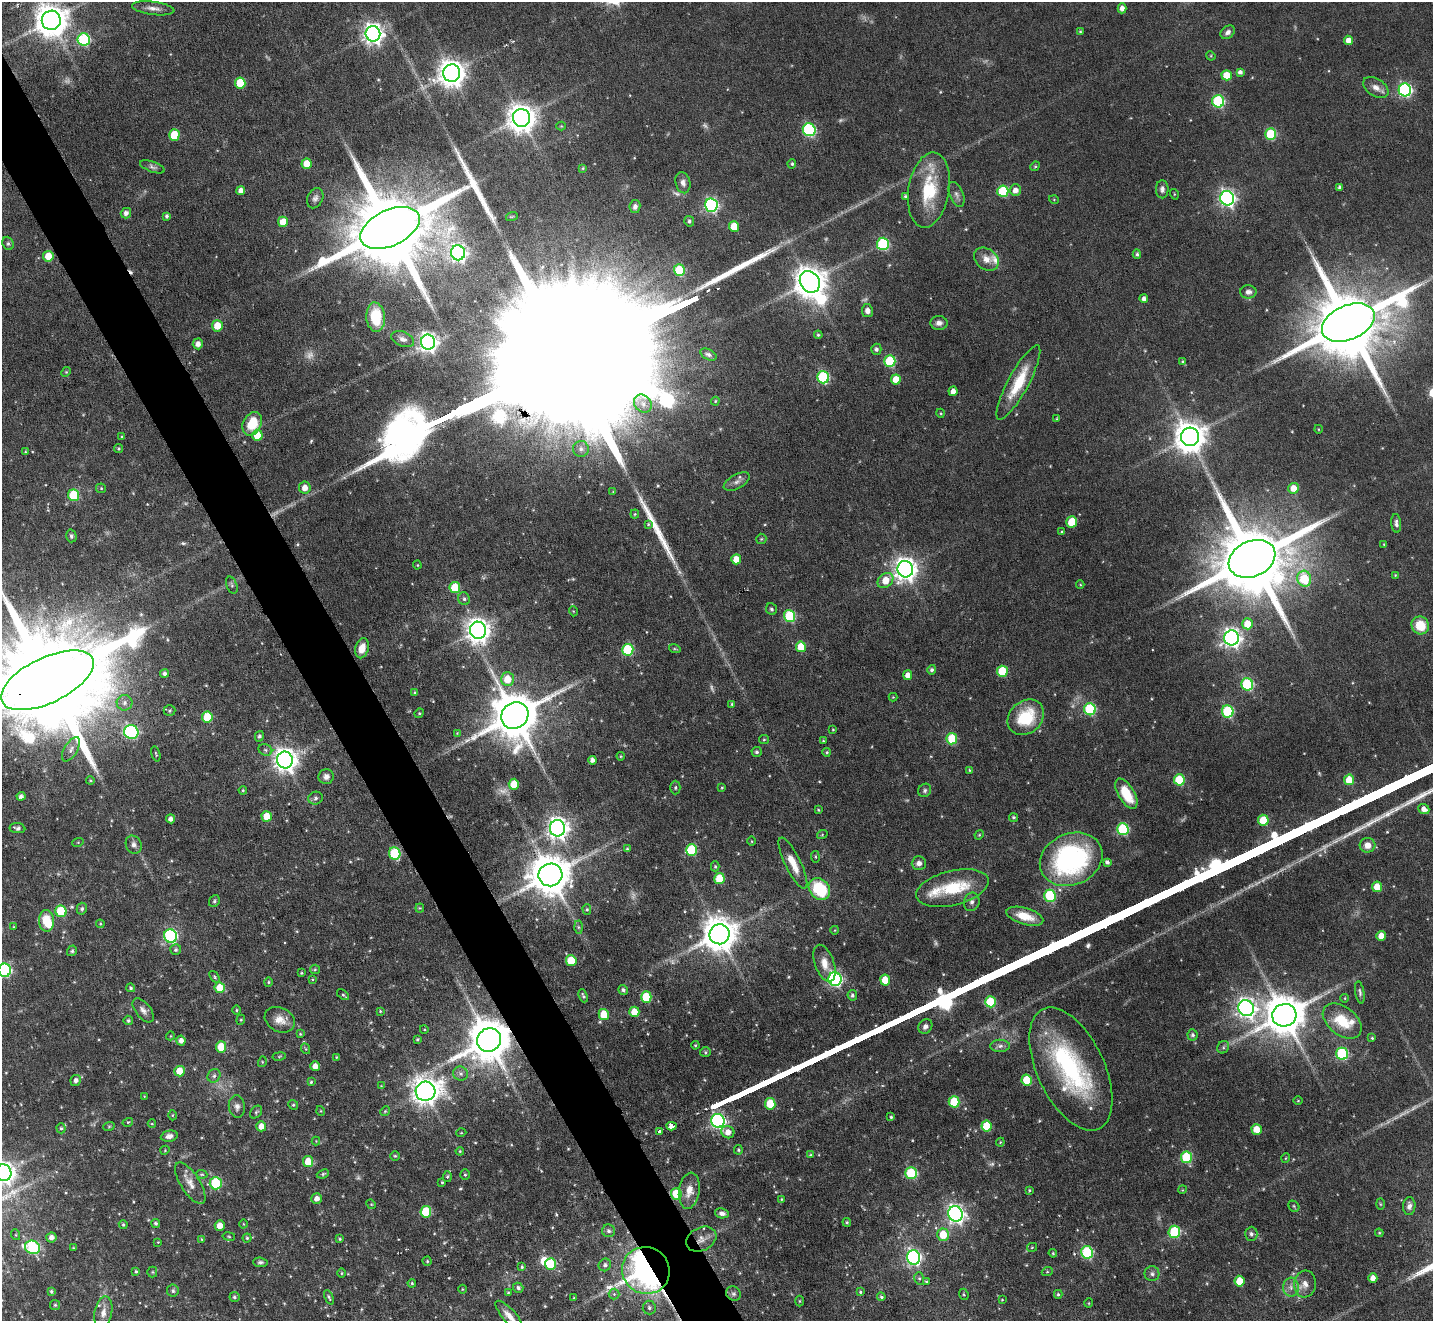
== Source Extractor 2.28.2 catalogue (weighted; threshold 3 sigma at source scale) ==
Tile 11 of 4 x 4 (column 3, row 3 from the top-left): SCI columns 2864-4294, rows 1608-2926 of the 5726 x 5716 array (HDU 1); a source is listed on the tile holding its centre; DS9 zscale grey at full resolution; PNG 1435 x 1323 px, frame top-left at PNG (2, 2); each listed source drawn as its Kron ellipse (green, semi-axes under 4 px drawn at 4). Shown black and unused: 4% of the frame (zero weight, under 4 of 8 exposures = <1% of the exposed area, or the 3 px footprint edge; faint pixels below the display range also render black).
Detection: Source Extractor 2.28.2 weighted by HDU 2 'WHT'; one run over the whole footprint, this tile lists its part. Background 0.1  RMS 0.0038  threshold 0.0154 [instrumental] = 3 sigma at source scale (4.09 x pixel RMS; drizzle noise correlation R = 1.36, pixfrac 0.8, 0.05/0.05 arcsec/px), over >= 5 px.
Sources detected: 429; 16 too faint to see at this stretch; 4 inside a brighter object's white glare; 3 cosmic-ray / hot-pixel residue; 5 long thin detections or spike segments (spike, bleed or trail) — neither listed nor drawn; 5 inside a brighter listed object's ellipse — not listed separately; the other 396 listed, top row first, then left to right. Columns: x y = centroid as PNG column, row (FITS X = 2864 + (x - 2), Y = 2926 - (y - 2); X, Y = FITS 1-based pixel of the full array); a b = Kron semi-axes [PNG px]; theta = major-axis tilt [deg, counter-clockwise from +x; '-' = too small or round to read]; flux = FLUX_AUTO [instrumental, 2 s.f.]
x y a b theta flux
153 8 21 6 -8 2.4
1122 8 5 4 - 1.9
51 20 9 9 - 720
1080 31 3 3 - 0.35
1228 32 8 6 38 1.3
373 34 8 7 - 230
84 40 6 6 - 41
1348 40 4 4 - 2.8
1211 56 5 4 - 0.36
1240 72 4 4 - 1.2
452 73 8 8 - 450
1227 75 5 5 - 8.2
240 83 5 5 - 12
1376 87 14 8 -32 2.6
1405 90 6 6 - 70
1218 101 6 6 - 40
522 118 9 8 - 490
561 126 4 4 - 0.36
809 130 6 6 - 49
1271 134 6 5 - 23
174 135 5 5 - 13
307 164 5 5 - 6
792 164 5 4 - 0.62
1035 166 5 4 - 0.52
152 167 13 5 -20 1.1
583 168 4 4 - 0.34
683 183 11 7 -77 1.6
1340 187 4 3 - 0.91
1162 189 9 6 -90 1.2
929 190 38 20 81 19
1015 190 6 5 - 2.4
241 191 4 4 - 2
1003 191 6 5 - 20
956 194 13 7 -69 1.5
1174 194 5 3 - 0.29
905 196 4 3 - 0.56
315 198 10 7 65 1.4
1227 198 7 7 - 130
1054 200 5 3 - 0.31
711 205 7 6 - 71
635 207 6 5 - 1.1
126 213 5 5 - 1.6
167 216 4 3 - 0.79
512 216 6 3 19 0.39
689 221 5 5 - 0.8
283 222 5 5 - 7
734 226 5 5 - 7.8
390 228 31 18 25 6700
8 243 7 5 -69 0.72
883 244 6 6 - 39
458 253 7 7 - 130
1137 254 5 4 - 0.71
48 256 5 5 - 6.7
986 259 13 10 -37 3.3
679 270 6 5 - 18
810 282 11 9 -57 630
1248 292 8 6 1 1.6
1144 299 4 4 - 1.5
867 311 6 5 - 1.9
376 317 14 9 -86 12
939 323 8 7 - 1.7
1348 323 28 17 24 5100
217 326 5 5 - 6.3
818 335 4 4 - 0.55
403 339 12 7 -22 1.6
428 342 7 7 - 180
198 344 5 5 - 2
876 349 5 5 - 1
708 354 8 5 -27 0.84
890 361 6 5 - 25
1183 362 4 4 - 0.59
66 372 5 4 - 0.42
823 377 6 6 - 39
896 379 5 5 - 5.1
1018 382 42 10 62 13
953 391 5 4 - 2.4
715 401 4 4 - 0.35
643 404 9 8 - 2.3
940 413 4 3 - 0.31
1057 419 4 3 - 0.51
252 424 12 9 63 9.5
1318 429 4 3 - 0.26
257 435 5 5 - 7
122 437 3 3 - 0.4
1190 437 9 9 - 630
119 448 4 4 - 0.48
581 449 8 8 - 1.6
25 452 4 4 - 0.36
737 482 14 7 29 1.8
101 488 5 4 - 0.42
305 488 6 5 - 2.9
1293 488 5 5 - 4.2
613 492 3 3 - 0.26
73 495 6 5 - 20
635 514 4 4 - 0.39
1071 522 6 5 - 9
1396 523 9 5 -83 1.2
648 524 4 3 - 0.39
1061 532 4 3 - 0.34
71 536 6 5 - 0.73
761 539 5 5 - 0.48
1384 544 3 2 - 0.26
736 559 5 5 - 4.8
1252 559 24 18 24 5300
417 565 4 4 - 0.35
905 569 8 8 - 300
1395 575 3 3 - 0.24
1304 579 8 7 - 18
885 580 9 6 41 6
232 585 9 5 -69 0.82
1080 585 4 3 - 0.3
455 588 5 5 - 13
464 599 6 5 - 0.85
771 609 6 5 - 0.75
573 611 5 3 - 0.31
790 616 6 5 - 27
1247 624 5 5 - 7.4
1420 625 9 8 - 8
478 630 8 8 - 310
1231 638 7 7 - 180
801 647 5 5 - 9.7
362 648 10 6 75 3.8
675 649 6 3 -18 0.4
628 650 6 5 - 26
932 670 5 4 - 0.86
1002 671 5 5 - 18
164 673 4 4 - 0.99
908 675 5 4 - 2.6
508 679 7 6 - 6.3
47 680 50 22 26 15000
1247 684 6 6 - 38
415 693 3 3 - 0.42
893 697 4 4 - 0.32
125 703 8 8 - 1.6
732 704 4 4 - 0.49
1090 709 6 6 - 32
170 711 6 5 - 0.61
1228 711 6 6 - 32
419 713 5 4 - 0.46
515 715 14 13 - 1900
207 717 5 5 - 13
1026 717 20 16 43 17
833 730 3 3 - 0.29
131 732 7 7 - 48
457 733 4 4 - 0.3
259 736 5 4 - 0.77
764 739 5 4 - 0.46
952 739 5 5 - 15
823 741 3 3 - 0.3
71 749 13 6 58 1.7
265 750 7 5 -23 0.86
757 752 5 5 - 0.73
827 752 4 4 - 0.5
156 754 8 3 -74 0.41
621 756 4 4 - 0.36
285 760 8 8 - 300
592 760 4 4 - 1.4
969 770 4 4 - 0.37
326 777 7 7 - 1.7
90 780 4 4 - 0.38
1179 780 5 5 - 16
1349 780 5 5 - 9.1
514 784 5 5 - 7.6
722 787 4 3 - 0.29
675 788 7 5 89 0.62
243 790 4 3 - 0.37
925 790 7 6 - 0.81
1126 794 17 8 -59 9.8
21 796 4 4 - 1
316 798 7 6 - 0.96
1424 809 5 4 - 2.3
818 810 3 3 - 0.34
267 816 5 5 - 6.3
1013 817 4 4 - 0.61
171 819 4 4 - 1.6
1263 820 5 5 - 12
17 828 8 5 -8 1
557 828 8 7 - 240
1123 829 6 5 - 33
822 835 5 3 - 0.31
979 835 5 3 - 0.37
751 841 5 3 - 0.3
78 842 6 3 19 0.35
134 845 9 7 -64 1.5
1368 845 8 7 - 3.2
627 849 4 4 - 0.45
691 850 6 5 - 24
395 854 6 5 - 28
815 857 6 3 -82 0.37
1071 859 32 25 23 66
1107 862 4 4 - 1
793 863 28 8 -64 5.8
919 863 7 7 - 1.8
715 866 5 4 - 0.5
550 875 12 11 - 1200
719 879 5 5 - 12
1377 887 5 5 - 7.2
952 888 37 17 14 18
819 889 12 9 -49 20
1050 896 6 6 - 29
214 901 6 5 - 0.68
972 902 9 7 73 1.4
420 908 4 4 - 0.37
82 909 6 5 - 0.68
587 909 5 4 - 0.54
61 911 6 5 - 17
1025 916 19 8 -16 7.7
46 921 10 7 -89 8
100 924 4 4 - 0.33
13 927 4 3 - 0.29
578 927 6 4 -89 0.61
835 930 4 3 - 0.26
720 934 10 10 - 800
171 936 7 6 - 54
1381 936 5 4 - 3.7
176 950 5 5 - 0.66
72 951 5 5 - 0.59
571 961 5 5 - 12
824 963 19 9 -70 4.2
315 969 5 4 - 0.43
5 970 6 6 - 50
301 973 3 3 - 0.34
215 977 6 4 -51 0.5
312 979 4 3 - 0.31
835 979 7 6 - 82
885 980 5 5 - 7.5
268 982 4 4 - 0.44
131 988 4 3 - 0.54
220 988 5 5 - 8
623 990 5 4 - 0.9
1360 992 11 4 -80 0.91
343 995 7 4 -36 0.57
852 995 5 4 - 0.8
583 996 7 4 -69 0.63
646 997 5 5 - 13
1345 998 4 2 - 0.25
990 1002 6 5 - 16
1246 1008 8 7 - 190
143 1010 14 7 -52 1.9
237 1010 5 3 - 0.38
380 1011 3 3 - 0.33
634 1012 5 5 - 6.2
604 1015 5 5 - 9.6
1284 1015 12 11 - 1300
128 1020 5 4 - 0.62
241 1020 5 4 - 0.4
280 1020 16 12 -28 4
1342 1021 22 14 -38 11
925 1027 8 6 49 1.5
424 1029 4 3 - 0.29
300 1034 4 3 - 0.33
1193 1035 5 5 - 0.88
170 1036 4 3 - 0.25
1372 1038 3 3 - 0.37
417 1039 3 3 - 0.42
489 1040 12 11 - 1400
181 1041 5 4 - 1.8
695 1045 4 3 - 0.4
1000 1046 10 6 1 1.3
221 1047 5 5 - 9
1223 1047 6 5 - 0.75
306 1049 5 3 - 0.32
705 1052 5 4 - 0.55
1342 1054 6 6 - 37
279 1056 7 3 9 0.37
336 1057 4 3 - 0.28
262 1062 5 3 - 0.33
315 1066 5 5 - 3.1
1071 1069 66 33 -65 54
179 1071 5 5 - 5.9
461 1074 7 7 - 1.1
214 1076 7 6 - 0.97
76 1080 5 5 - 1.3
1027 1080 5 5 - 14
311 1082 3 3 - 0.45
381 1086 3 3 - 0.26
425 1091 10 9 - 410
144 1096 4 2 - 0.21
1298 1101 5 3 - 0.32
954 1102 5 5 - 15
770 1104 5 5 - 11
293 1105 5 4 - 0.48
237 1107 11 8 -83 1.7
321 1111 5 3 - 0.31
385 1111 5 4 - 0.44
256 1112 7 5 49 0.59
172 1115 5 3 - 0.37
891 1117 4 3 - 0.5
718 1121 7 6 - 100
128 1122 5 3 - 0.38
152 1124 4 3 - 0.29
109 1126 6 3 19 0.4
261 1126 5 5 - 3.6
671 1126 5 4 - 32
987 1126 5 5 - 12
61 1128 5 4 - 0.56
1257 1129 5 5 - 6.4
659 1132 3 3 - 68
728 1132 6 6 - 2.9
461 1133 5 3 - 0.29
169 1136 8 5 10 1.6
316 1141 4 4 - 0.28
1000 1142 4 3 - 0.31
165 1150 5 3 - 0.32
738 1150 5 4 - 0.51
460 1151 4 3 - 0.38
810 1155 4 3 - 0.42
395 1156 5 5 - 0.51
1186 1157 6 5 - 23
1286 1158 5 3 - 0.28
308 1162 5 5 - 6.5
3 1173 8 8 - 280
911 1173 6 6 - 26
202 1174 5 4 - 0.4
323 1174 6 4 22 0.55
465 1175 5 4 - 0.48
447 1176 5 4 - 0.54
442 1182 3 3 - 0.4
190 1183 24 9 -57 3.9
216 1183 6 6 - 26
1029 1190 3 2 - 0.38
1182 1190 4 3 - 0.29
689 1191 18 10 81 4.3
676 1194 6 5 - 13
317 1199 5 5 - 2.2
782 1199 4 3 - 0.36
371 1204 5 4 - 0.35
1380 1204 6 4 -88 0.39
1294 1206 6 5 - 0.46
1409 1206 9 6 85 1.5
426 1212 6 5 - 19
722 1213 7 5 -12 1.4
955 1214 8 7 - 160
847 1222 4 3 - 0.48
156 1223 4 4 - 0.69
243 1224 4 3 - 0.28
123 1225 4 3 - 0.45
220 1226 5 5 - 4.1
609 1231 6 6 - 1
1174 1232 6 6 - 27
1379 1233 4 4 - 0.38
1251 1234 7 6 - 1
16 1235 5 3 - 0.35
943 1235 6 6 - 9.2
229 1236 6 3 -9 0.38
51 1237 5 5 - 1.7
247 1238 4 4 - 0.53
202 1239 4 4 - 0.35
340 1239 4 3 - 0.42
701 1239 16 11 27 3.4
158 1242 3 3 - 0.24
32 1247 8 6 -21 41
1032 1247 5 4 - 0.36
73 1248 4 4 - 0.34
1087 1252 6 6 - 34
1053 1253 4 3 - 0.38
914 1257 7 6 - 79
427 1261 4 4 - 0.44
260 1262 7 4 -4 0.8
551 1264 6 5 - 18
605 1265 6 6 - 1
522 1267 3 3 - 0.49
646 1270 24 23 - 270
136 1271 4 3 - 0.5
152 1272 5 5 - 0.4
1047 1272 5 3 - 0.4
341 1273 5 3 - 0.34
1152 1274 7 7 - 1.2
919 1278 6 5 - 0.64
1373 1278 4 4 - 2.5
926 1281 4 4 - 0.43
1240 1281 5 5 - 9.2
412 1283 4 3 - 0.44
1305 1284 13 10 84 3
1291 1287 9 8 - 2
518 1288 5 5 - 0.85
462 1289 4 3 - 0.28
51 1291 4 3 - 0.51
173 1291 6 6 - 0.84
508 1292 4 3 - 0.35
860 1292 4 3 - 0.42
614 1294 5 5 - 0.65
733 1294 8 7 - 0.97
964 1294 6 4 -69 0.48
1058 1294 4 4 - 0.52
234 1297 5 5 - 0.66
329 1297 8 4 -66 0.67
881 1297 4 3 - 0.54
574 1298 3 3 - 0.32
1002 1300 4 3 - 0.25
799 1301 5 3 - 0.37
1089 1303 5 3 - 0.27
55 1305 5 5 - 0.49
649 1308 7 6 - 0.95
103 1313 16 8 79 3
509 1316 20 6 -49 3.2
Overlapping masked pixels (flux is a lower limit): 5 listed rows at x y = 47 680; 489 1040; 676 1194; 701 1239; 646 1270
Isophote crosses this tile's border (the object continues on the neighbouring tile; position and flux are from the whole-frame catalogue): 6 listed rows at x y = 1122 8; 51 20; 47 680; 5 970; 3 1173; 509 1316
Unlisted compact peaks at least as high as the median listed source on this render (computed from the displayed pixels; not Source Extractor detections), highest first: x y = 1088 946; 1387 814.